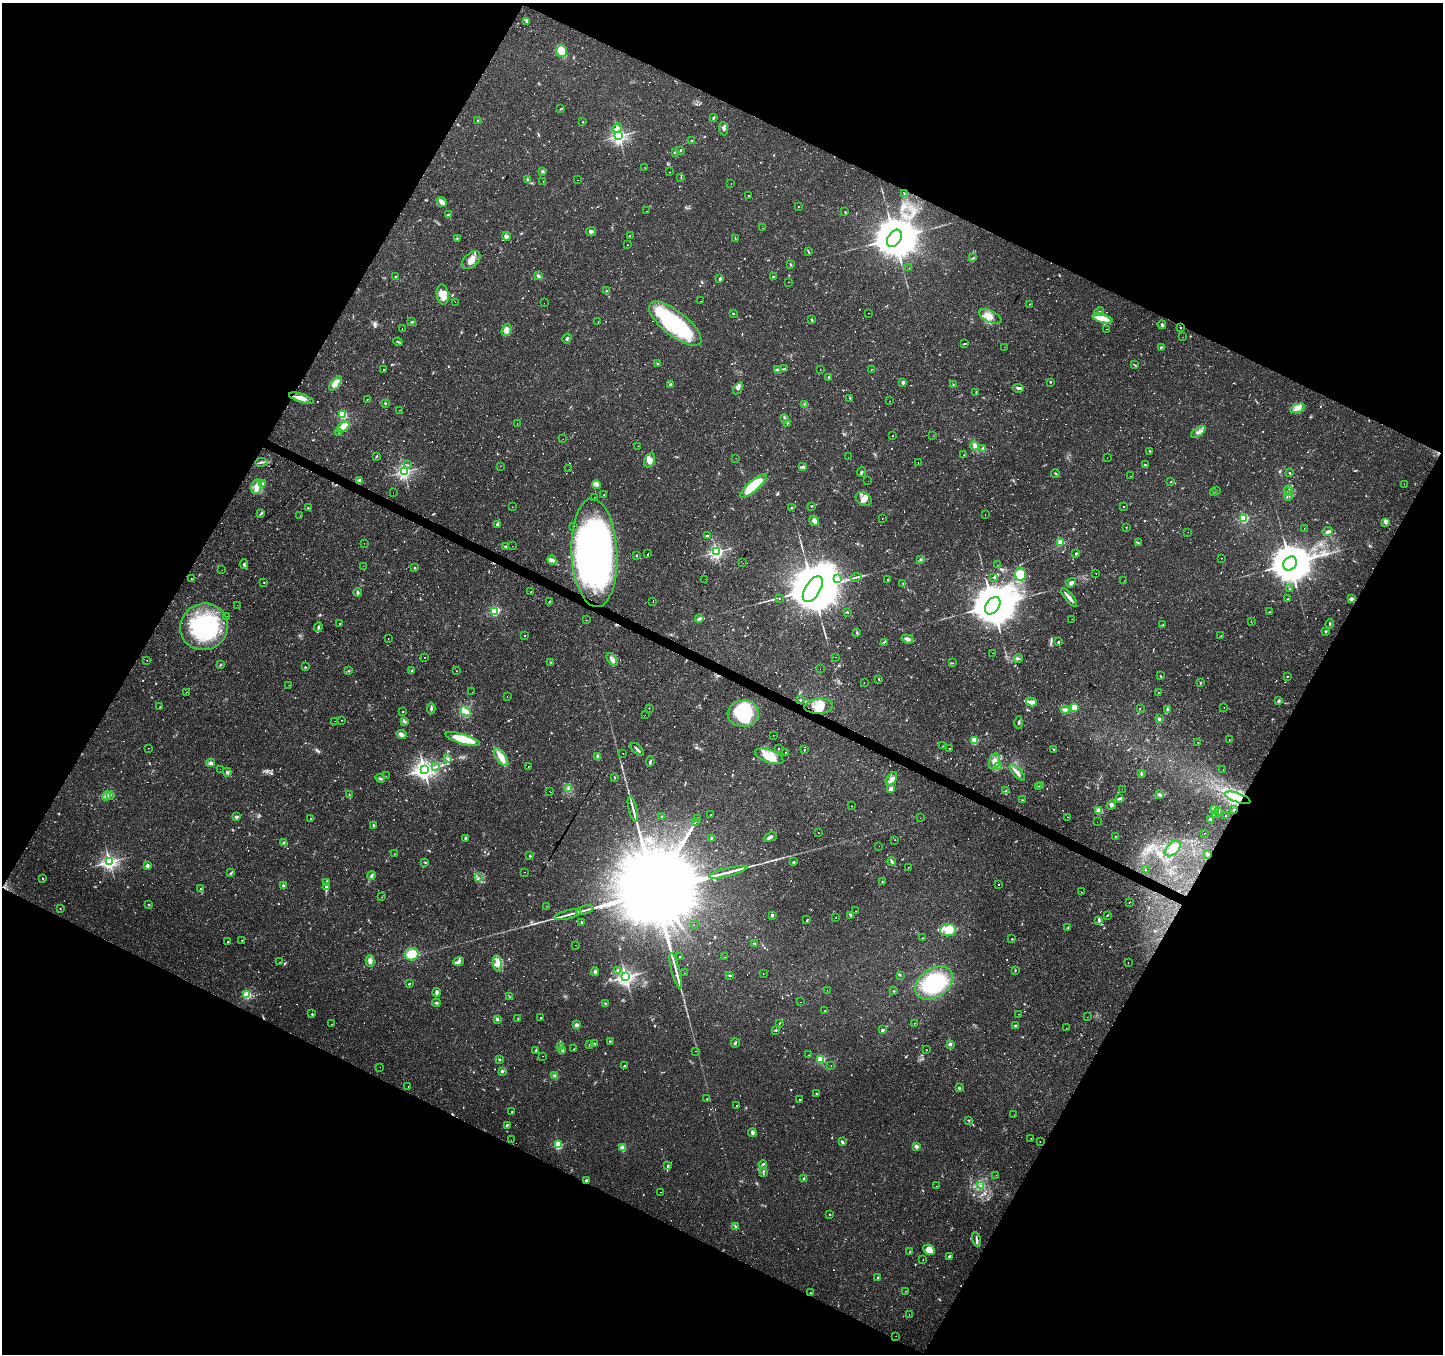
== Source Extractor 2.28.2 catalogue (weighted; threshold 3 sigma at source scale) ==
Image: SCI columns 1-5762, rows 195-5599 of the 5765 x 5860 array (HDU 1 of 3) = the unmasked area's bounding box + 8 px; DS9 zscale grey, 4 x 4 block average (1 PNG px = mean of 4 x 4 image px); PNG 1445 x 1356 px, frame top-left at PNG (2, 3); each listed source drawn as its Kron ellipse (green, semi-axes under 4 px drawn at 4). Shown black and unused: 46% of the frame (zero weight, under 2 of 3 exposures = <1% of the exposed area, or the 3 px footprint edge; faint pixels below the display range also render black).
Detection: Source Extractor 2.28.2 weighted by HDU 2 'WHT'. Background 0.0271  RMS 0.003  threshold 0.0136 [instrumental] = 3 sigma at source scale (4.5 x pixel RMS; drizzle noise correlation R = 1.50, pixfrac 1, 0.0396/0.0396 arcsec/px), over >= 5 px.
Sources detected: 1309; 12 too faint to see at this stretch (4 x 4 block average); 9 inside a brighter object's white glare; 252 cosmic-ray / hot-pixel residue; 1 long thin detection or spike segment (spike, bleed or trail) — neither listed nor drawn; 18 coinciding with a brighter row at this scale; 52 inside a brighter listed object's ellipse — not listed separately; of the other 965, all 500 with FLUX_AUTO >= 1.04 (the completeness limit of this list) listed and drawn (465 fainter detections not listed), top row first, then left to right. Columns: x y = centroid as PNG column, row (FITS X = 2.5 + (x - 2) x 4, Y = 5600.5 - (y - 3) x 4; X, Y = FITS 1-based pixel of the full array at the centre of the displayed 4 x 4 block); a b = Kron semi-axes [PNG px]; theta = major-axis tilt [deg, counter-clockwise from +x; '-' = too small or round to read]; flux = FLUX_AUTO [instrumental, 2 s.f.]
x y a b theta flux
526 21 3 3 - 2.7
561 51 6 5 - 26
561 109 3 2 - 1.3
713 118 4 2 - 2
478 121 3 2 - 1.5
583 122 2 2 - 1.1
617 128 5 3 - 4.2
723 129 6 3 -84 5.9
619 136 3 2 - 640
692 140 2 2 - 5
680 150 2 2 - 2.3
675 152 3 2 - 2.5
645 168 2 2 - 1.5
542 171 3 2 - 2.3
669 172 2 2 - 1.1
681 178 2 2 - 1.1
528 180 4 2 - 2.4
578 180 2 2 - 2.3
543 181 2 2 - 2.1
731 183 2 2 - 1.7
904 193 3 2 - 1.1
749 196 2 2 - 2
442 202 5 3 - 11
798 207 2 2 - 1.1
646 211 2 2 - 1.3
845 212 4 2 - 1.5
448 215 2 2 - 1.3
763 228 2 2 - 3.1
591 231 5 3 - 4.2
506 236 4 3 - 4.7
630 236 2 2 - 1.4
457 238 4 2 - 1.1
735 238 2 2 - 1.1
894 238 9 6 57 12000
627 245 2 2 - 1.6
808 251 3 2 - 1.7
973 258 4 2 - 1.9
471 260 11 7 42 16
791 265 3 2 - 1.2
909 268 2 2 - 1.4
538 276 4 2 - 2.9
395 277 2 2 - 2.2
773 277 4 2 - 1.9
720 279 4 2 - 2.9
788 282 2 2 - 1.8
606 291 2 2 - 1.4
443 294 10 6 -81 25
700 301 2 2 - 1.2
455 302 2 2 - 1.1
544 303 2 2 - 1.2
1029 304 2 2 - 1.2
1099 312 5 2 - 3
733 313 2 2 - 4.9
868 313 2 2 - 1.2
990 316 12 6 -25 15
1102 318 10 4 -16 29
812 320 3 2 - 2.2
598 321 2 2 - 1.7
412 322 3 2 - 1.6
675 324 32 12 -38 220
1162 325 4 2 - 3.4
1180 327 2 2 - 1.4
402 328 2 2 - 3.8
1106 329 2 2 - 1.2
506 330 6 4 67 11
1182 337 2 2 - 5.3
567 339 5 2 - 3
398 342 5 2 - 1.7
965 344 4 2 - 1.7
1004 347 2 2 - 1.7
1162 347 3 2 - 1.6
658 364 3 2 - 1.2
1134 365 3 2 - 1.5
383 369 2 2 - 3.5
784 369 3 2 - 1.6
820 369 2 2 - 1.5
871 369 2 2 - 1.2
778 370 4 3 - 3.1
829 377 2 2 - 4.2
903 382 2 2 - 18
1050 382 2 2 - 1.5
335 384 8 4 49 27
670 384 2 2 - 2.5
953 384 2 2 - 1.1
738 388 6 3 56 4.7
1018 388 5 3 - 3.7
976 392 3 2 - 1.4
301 398 13 4 -17 14
850 398 2 2 - 1.2
367 400 2 2 - 27
890 401 2 2 - 3
385 403 2 2 - 3.1
804 404 2 2 - 1.6
1297 408 7 3 21 9.4
399 410 2 2 - 1.3
343 415 2 2 - 170
785 418 2 2 - 2
787 423 2 2 - 1.2
517 424 2 2 - 1.6
343 427 7 4 39 34
1198 432 8 3 34 6.5
338 433 2 2 - 11
892 436 2 2 - 1.8
933 436 2 2 - 1.5
563 439 2 2 - 1
638 446 2 2 - 1.6
974 446 4 3 - 4.7
983 449 4 3 - 6.9
1150 452 3 2 - 1.4
964 455 2 2 - 5.5
376 456 2 2 - 1.2
848 457 2 2 - 1.1
736 458 2 2 - 1.1
1107 458 2 2 - 6.2
649 460 7 5 65 11
261 462 6 2 4 4
918 463 2 2 - 1.1
407 465 3 2 - 1.2
1145 465 3 2 - 1.3
500 466 2 2 - 4.4
803 467 4 2 - 3
569 469 2 2 - 2
404 472 2 2 - 520
861 472 5 2 - 2.1
1055 473 4 2 - 1.6
1290 473 2 2 - 1.4
1131 476 2 2 - 2.3
360 480 4 3 - 4.4
868 481 2 2 - 4
1171 482 2 2 - 1.2
263 484 2 2 - 1.6
1404 484 2 2 - 4.1
597 485 4 4 - 5
754 486 17 5 41 95
256 487 7 5 79 11
1289 489 2 2 - 21
1216 490 2 2 - 4.2
1288 491 2 2 - 1.6
1213 492 2 2 - 1.3
393 493 2 2 - 1.3
604 495 2 2 - 1.1
1289 496 2 2 - 4.2
594 498 2 2 - 1.2
864 499 8 6 -33 11
811 506 2 2 - 1.5
512 507 2 2 - 1.4
1123 507 2 2 - 14
308 508 2 2 - 2.4
792 508 3 2 - 1.7
261 513 2 2 - 1.2
985 514 2 2 - 1.8
300 515 2 2 - 1.8
883 518 2 2 - 1.1
1243 518 2 2 - 210
814 521 5 4 - 8
1385 522 3 2 - 1.8
497 524 3 2 - 3.9
573 526 2 2 - 3.3
1126 527 2 2 - 2.2
1304 529 2 2 - 1.9
1328 531 5 3 - 4.4
1188 532 2 2 - 1.4
707 536 2 2 - 2.3
1061 542 2 2 - 81
364 543 2 2 - 2.8
1138 543 3 2 - 1.2
512 546 2 2 - 3.3
506 547 2 2 - 1.2
716 552 2 2 - 540
594 553 54 23 -87 840
648 554 2 2 - 4.1
1076 554 2 2 - 1.9
636 555 2 2 - 2.2
1221 558 2 2 - 1.3
920 559 2 2 - 1.1
552 560 5 4 - 5.6
743 563 2 2 - 2.1
1290 563 7 6 - 8500
244 564 5 2 - 2.8
997 565 2 2 - 1.9
363 566 2 2 - 1.3
415 568 2 2 - 5.7
222 570 2 2 - 1.3
1096 573 2 2 - 2.4
1020 574 6 6 - 34
856 577 5 2 - 3
994 577 3 2 - 1.5
191 579 2 2 - 3.2
705 579 2 2 - 1.6
837 579 2 2 - 3.2
888 579 2 2 - 1.1
1124 581 2 2 - 1.1
264 582 2 2 - 1.6
1071 583 5 3 - 6.8
903 584 3 2 - 1.3
813 589 14 7 57 20000
1290 589 2 2 - 2.3
358 592 4 3 - 4.6
531 592 2 2 - 1.2
1069 598 11 3 -51 9.6
779 599 2 2 - 1.2
1288 599 2 2 - 1.2
1351 599 3 3 - 4.6
549 602 2 2 - 1.1
653 602 2 2 - 2.3
237 605 2 2 - 1.3
993 606 9 6 54 13000
495 611 2 2 - 190
847 612 3 2 - 1.8
1270 612 2 2 - 2.7
226 616 2 2 - 1.1
699 619 4 3 - 6.1
1072 619 2 2 - 1.2
586 620 2 2 - 1.5
1251 622 2 2 - 1.3
339 624 2 2 - 1.2
1330 624 4 2 - 1.7
1163 625 4 2 - 1.4
204 627 24 23 - 190
318 627 5 2 - 3.8
1326 631 3 2 - 1.7
857 633 3 2 - 2.5
524 636 2 2 - 1.9
1221 636 3 2 - 1.5
388 638 2 2 - 1.7
907 639 6 3 -19 7.9
884 642 2 2 - 1.1
1058 642 2 2 - 5.7
992 653 2 2 - 4.5
424 657 2 2 - 4.9
835 657 2 2 - 1.1
1018 659 4 2 - 1.9
612 660 7 3 -51 7.9
147 661 2 2 - 7.5
551 662 3 2 - 2
952 663 3 2 - 1.2
220 665 3 2 - 1.1
305 667 2 2 - 2.9
820 669 2 2 - 17
349 671 2 2 - 1.2
412 671 4 2 - 2.9
456 671 2 2 - 1.7
1160 676 2 2 - 1.5
1287 677 2 2 - 1.4
879 679 3 2 - 1.4
864 683 2 2 - 6.1
1200 683 3 2 - 1.3
289 685 2 2 - 24
186 692 2 2 - 1.6
472 692 2 2 - 1.2
1158 692 2 2 - 9.9
507 696 2 2 - 1.3
800 700 3 2 - 1.1
1279 701 2 2 - 13
1032 702 5 4 - 6.4
819 706 14 7 3 25
160 707 2 2 - 1.8
1074 707 2 2 - 55
431 708 6 2 85 3.5
649 708 2 2 - 6.6
1140 708 2 2 - 19
1224 708 2 2 - 1.4
1065 710 4 3 - 4.2
1167 710 3 3 - 2.8
403 712 2 2 - 1.2
465 712 6 4 -32 11
743 714 16 13 3 130
645 715 2 2 - 1.4
1159 719 4 3 - 3
341 720 2 2 - 3.3
335 721 2 2 - 5.9
404 721 4 2 - 2.6
1019 723 6 2 90 2.9
401 734 5 3 - 7.8
773 735 2 2 - 1.6
463 739 18 4 -17 49
1229 739 2 2 - 1.6
974 741 2 2 - 93
1198 742 2 2 - 2.9
942 746 2 2 - 1.2
148 748 2 2 - 1.6
949 748 2 2 - 1.1
637 749 8 2 -45 5.2
779 749 2 2 - 1.5
1054 749 2 2 - 1.2
805 750 2 2 - 1.4
785 752 2 2 - 1.9
623 753 2 2 - 1.1
598 756 4 3 - 5.3
769 756 15 6 -20 39
501 757 10 5 -54 17
447 759 2 2 - 1.5
650 761 5 2 - 3.5
994 761 8 5 75 12
211 763 4 3 - 3.4
528 766 2 2 - 1.1
999 766 3 2 - 1.6
436 767 3 2 - 1.8
220 769 2 2 - 1.6
1223 769 2 2 - 1.4
424 770 3 3 - 1200
227 772 4 3 - 2.9
1017 772 10 4 -47 9
1141 774 4 2 - 1.6
386 776 2 2 - 1.9
615 777 2 2 - 1.1
380 778 5 2 - 2.7
891 779 7 4 53 8.8
1038 786 2 2 - 7.3
1041 786 3 3 - 2.9
568 789 3 3 - 2.9
891 789 2 2 - 41
1122 789 2 2 - 1.5
549 791 2 2 - 1.8
1006 791 3 2 - 2.7
110 795 2 2 - 1.5
349 795 3 2 - 1.4
1160 795 4 3 - 3.4
107 796 5 3 - 5.1
1119 798 3 2 - 2.9
1237 798 13 4 -19 27
1022 800 4 2 - 1.7
1111 805 5 3 - 4.6
852 806 2 2 - 1.2
633 809 13 2 -76 8.4
1214 810 4 3 - 5.1
1234 810 2 2 - 4
1098 811 2 2 - 33
1218 811 3 2 - 2.3
711 814 2 2 - 6.8
1215 814 3 3 - 3.2
1225 815 2 2 - 1.7
662 816 3 2 - 1.4
236 817 3 2 - 5.9
1067 817 2 2 - 5.4
310 818 2 2 - 4.4
920 818 2 2 - 1.4
697 819 2 2 - 2
1210 819 3 3 - 2.9
1097 822 2 2 - 1.5
695 823 2 2 - 230
373 825 3 2 - 2.1
818 833 2 2 - 2.7
1204 833 2 2 - 1.5
770 837 7 3 25 5.8
1116 837 2 2 - 1.6
466 838 3 2 - 2.6
711 838 3 2 - 1.5
894 840 2 2 - 3.5
284 843 3 2 - 1.8
879 846 2 2 - 1.3
1173 848 10 5 42 27
394 854 2 2 - 2.4
1207 854 3 2 - 1.3
530 856 2 2 - 3.8
892 861 4 2 - 2.8
110 862 2 2 - 690
425 862 3 2 - 1.9
793 862 2 2 - 12
147 866 2 2 - 22
908 867 2 2 - 2.5
1145 870 2 2 - 2.3
525 872 2 2 - 10
728 872 19 2 14 13
231 873 3 2 - 1.3
372 876 4 3 - 3.6
43 878 3 2 - 1.7
478 878 2 2 - 1.1
326 882 3 2 - 2.3
882 882 2 2 - 4
283 885 2 2 - 2.6
999 885 2 2 - 8
327 886 3 2 - 1.7
201 889 2 2 - 3.9
1081 892 2 2 - 1.1
382 897 2 2 - 1.1
1129 902 2 2 - 1.5
149 905 2 2 - 3.1
546 906 2 2 - 1.4
60 908 2 2 - 1.4
585 910 9 2 16 4.8
856 911 2 2 - 6.1
567 915 14 2 13 9
772 915 3 2 - 3.9
1108 915 4 2 - 1.3
851 916 3 2 - 1.5
836 918 2 2 - 1.1
807 920 3 2 - 1.7
1099 920 3 3 - 2.6
581 922 3 2 - 1.5
694 925 2 2 - 1.7
1068 928 3 2 - 2.5
948 930 8 6 4 22
922 938 2 2 - 3
1012 939 2 2 - 2.5
242 940 2 2 - 110
228 941 2 2 - 3.1
755 944 3 2 - 4.1
576 945 2 2 - 1.7
412 954 7 6 - 44
679 956 2 2 - 2.1
724 957 2 2 - 2.2
370 961 6 4 89 6.6
459 961 5 3 - 6.2
280 962 2 2 - 1.6
497 963 8 4 -85 9.8
1128 963 2 2 - 4.8
617 970 2 2 - 3.2
1015 970 2 2 - 1.2
676 971 18 2 -75 13
595 972 4 2 - 4.9
685 973 2 2 - 2
763 974 2 2 - 1.4
730 975 4 2 - 1.8
900 975 2 2 - 1
626 977 3 2 - 830
934 983 21 14 34 140
409 984 3 2 - 1.6
827 990 2 2 - 1.1
894 991 2 2 - 1.6
437 992 4 2 - 6.7
247 995 2 2 - 140
510 997 3 2 - 1.5
800 1002 2 2 - 1.3
436 1003 4 2 - 2.5
605 1003 3 2 - 1.1
825 1010 2 2 - 3.6
312 1014 2 2 - 3.6
1019 1014 2 2 - 1.1
1087 1017 2 2 - 1.1
518 1018 2 2 - 1
540 1018 2 2 - 2.5
497 1019 2 2 - 17
780 1023 3 2 - 1.1
914 1023 2 2 - 7.7
331 1024 2 2 - 2.3
576 1025 2 2 - 26
1015 1026 3 2 - 3.5
1066 1028 2 2 - 2.6
776 1030 3 2 - 2.3
882 1030 2 2 - 5.9
610 1041 2 2 - 1.6
594 1043 2 2 - 1.3
735 1043 4 2 - 3
950 1044 2 2 - 19
589 1045 2 2 - 1.8
561 1046 3 2 - 1.4
574 1049 2 2 - 1.1
536 1050 3 2 - 1.7
562 1050 4 2 - 2.6
926 1050 2 2 - 1.2
696 1051 2 2 - 5.9
809 1055 2 2 - 2.7
543 1056 2 2 - 1.3
821 1059 2 2 - 130
499 1060 2 2 - 1.6
624 1066 4 2 - 1.7
831 1066 2 2 - 1.3
380 1067 2 2 - 1.2
502 1071 4 2 - 2.6
555 1076 3 3 - 5.4
408 1087 2 2 - 2.2
959 1088 2 2 - 9.8
816 1093 2 2 - 1.1
707 1098 2 2 - 9.7
800 1100 2 2 - 2.8
737 1106 2 2 - 2.9
512 1112 2 2 - 11
1014 1115 2 2 - 1.6
969 1120 2 2 - 1.1
507 1125 4 2 - 2.1
752 1133 4 3 - 4.3
1031 1138 2 2 - 1.1
511 1140 2 2 - 1.4
842 1142 4 2 - 2.9
1040 1142 2 2 - 1.2
558 1145 2 2 - 160
916 1146 2 2 - 25
623 1148 2 2 - 64
763 1164 4 2 - 2.4
668 1166 4 2 - 2.1
763 1172 2 2 - 1.3
996 1175 2 2 - 1.2
804 1179 2 2 - 10
586 1180 2 2 - 16
936 1186 2 2 - 4.7
980 1186 3 2 - 2.2
660 1192 2 2 - 3.6
829 1214 2 2 - 1.2
736 1226 3 2 - 1.5
977 1240 7 2 -75 4
929 1250 6 5 - 21
910 1252 3 2 - 1.2
949 1256 2 2 - 2.4
923 1260 2 2 - 3.2
878 1278 2 2 - 9.5
905 1291 2 2 - 1.1
810 1293 2 2 - 1.5
909 1315 2 2 - 1.1
896 1336 2 2 - 4.8
Overlapping masked pixels (flux is a lower limit): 3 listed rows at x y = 594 553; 1234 810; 586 1180
Diffuse or blended objects may show on this block-average render without a row.